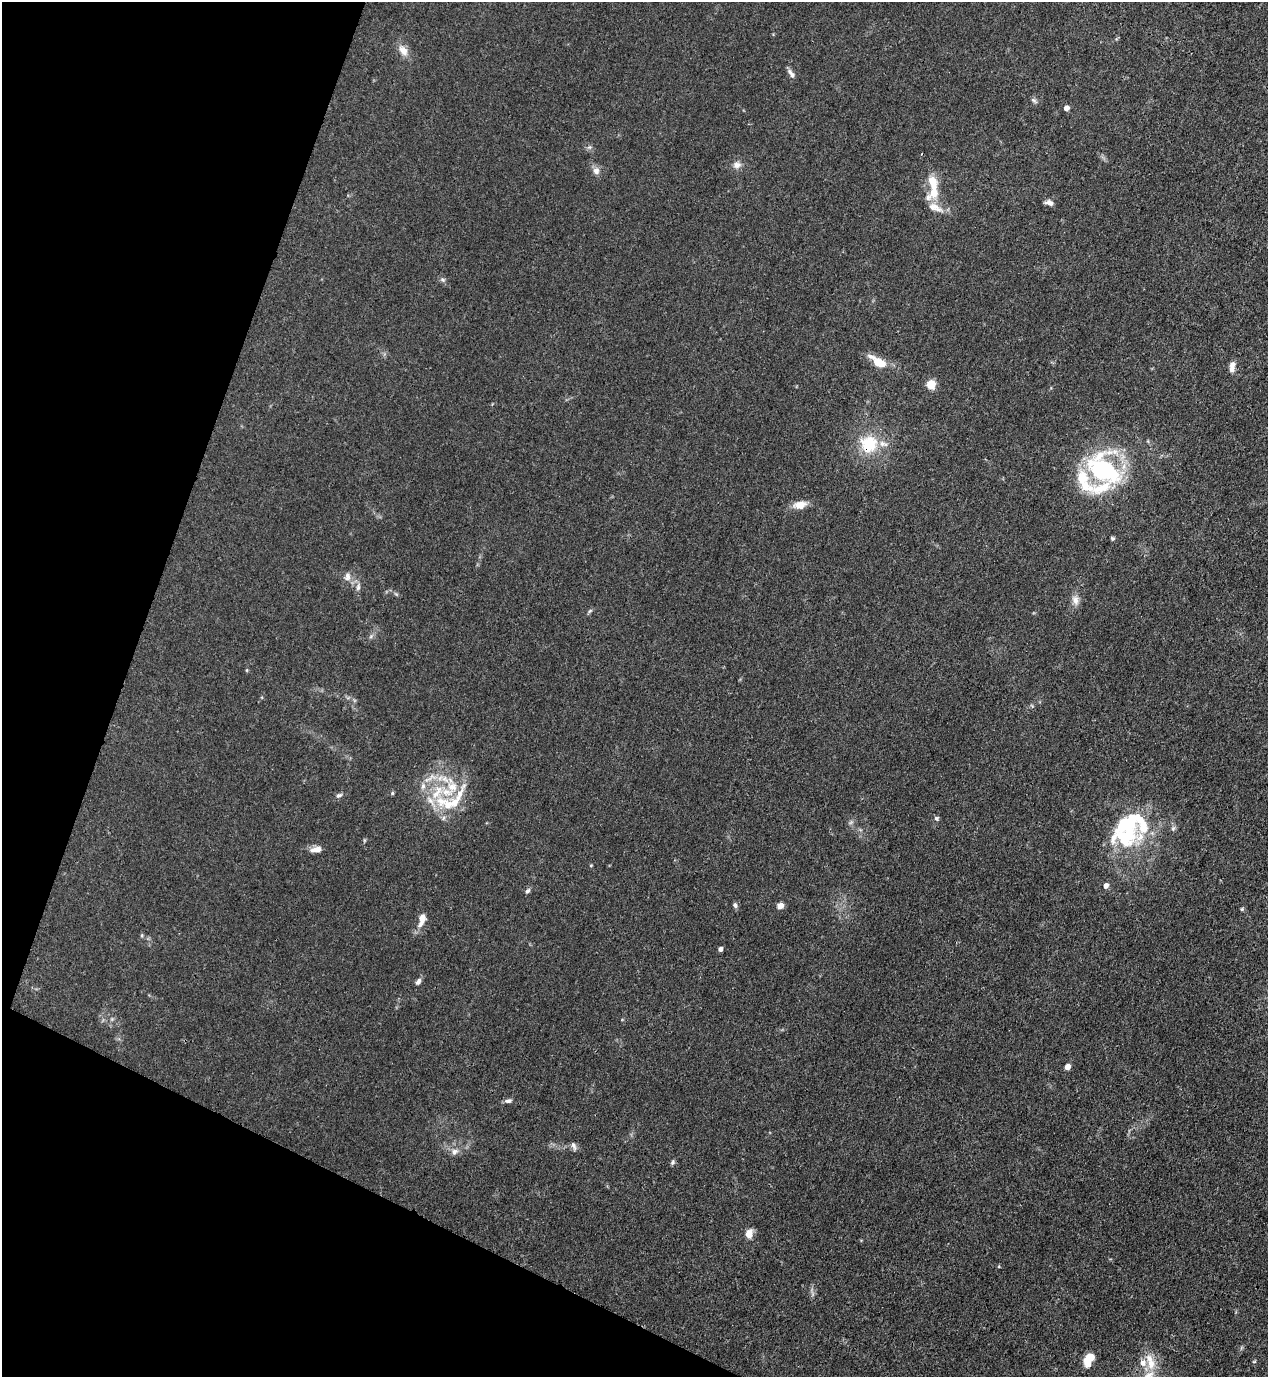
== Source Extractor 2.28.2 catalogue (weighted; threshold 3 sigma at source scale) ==
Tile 9 of 4 x 4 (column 1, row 3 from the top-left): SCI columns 354-1619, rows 1416-2790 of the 5639 x 5578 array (HDU 1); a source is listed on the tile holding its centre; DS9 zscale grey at full resolution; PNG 1270 x 1379 px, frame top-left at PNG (2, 2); no overlay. Shown black and unused: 19% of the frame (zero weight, under 3 of 4 exposures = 7% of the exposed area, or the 3 px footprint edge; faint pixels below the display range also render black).
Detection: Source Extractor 2.28.2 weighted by HDU 2 'WHT'; one run over the whole footprint, this tile lists its part. Background 0.0149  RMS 0.0024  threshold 0.011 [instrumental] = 3 sigma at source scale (4.5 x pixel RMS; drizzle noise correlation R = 1.50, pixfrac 1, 0.05/0.05 arcsec/px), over >= 5 px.
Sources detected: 68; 17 inside a brighter listed object's ellipse — not listed separately; the other 51 listed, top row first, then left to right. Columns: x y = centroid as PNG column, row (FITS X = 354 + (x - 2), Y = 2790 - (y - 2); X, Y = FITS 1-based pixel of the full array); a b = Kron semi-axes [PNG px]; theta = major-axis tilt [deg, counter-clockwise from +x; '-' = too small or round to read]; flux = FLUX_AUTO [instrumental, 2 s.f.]
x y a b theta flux
403 50 15 10 -54 2.2
791 74 13 5 -53 1
1034 100 9 5 -38 0.55
1066 108 5 4 - 1.5
589 147 7 4 -17 0.46
737 165 11 8 10 1.3
596 171 10 8 89 1.3
932 182 17 9 -74 4.1
1049 203 11 6 -12 1.1
935 207 23 10 -23 2.7
443 280 7 5 -3 0.51
879 363 19 11 -27 3.7
1232 369 10 7 -85 1.2
931 384 5 5 - 12
869 444 13 12 - 10
1103 470 38 26 -26 32
800 505 15 8 10 2.8
1112 538 5 5 - 0.37
347 577 12 9 83 1.5
358 587 12 5 78 0.88
396 594 6 4 -43 0.36
1075 600 14 8 -73 1.6
590 611 7 4 37 0.42
371 636 6 5 - 0.48
437 792 49 19 -80 12
392 793 5 4 - 0.34
459 793 34 8 63 4.2
339 795 9 5 22 0.63
936 818 7 5 -73 0.46
1173 828 8 6 69 0.55
1126 837 43 27 17 17
316 849 15 7 8 1.7
591 865 5 3 - 0.2
1106 886 5 5 - 1.3
528 891 7 5 49 0.57
735 905 7 5 -58 0.57
780 906 7 6 - 1.3
1242 909 5 4 - 0.31
422 919 18 8 74 2.3
142 935 6 3 72 0.27
720 949 4 4 - 0.87
418 981 9 5 56 0.81
1067 1067 5 4 - 2.6
508 1101 10 5 9 0.72
574 1146 11 5 -71 0.79
454 1151 11 8 25 1.3
673 1162 7 5 62 0.46
749 1234 8 6 73 2.7
1089 1357 12 8 53 3.8
1254 1362 5 3 - 0.21
1151 1364 16 12 -85 4
Overlapping masked pixels (flux is a lower limit): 1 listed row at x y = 869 444